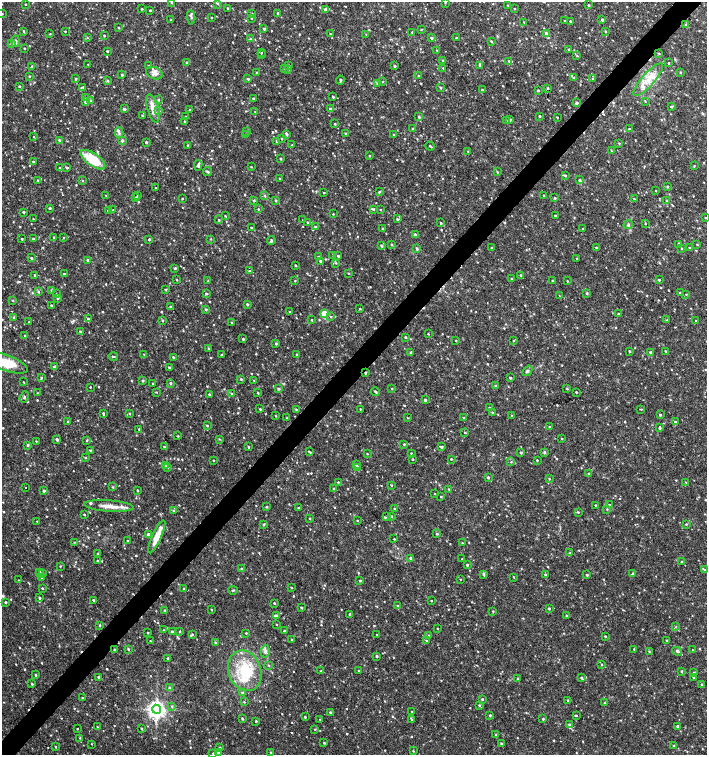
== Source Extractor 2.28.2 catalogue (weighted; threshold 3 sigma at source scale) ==
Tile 10 of 4 x 4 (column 2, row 3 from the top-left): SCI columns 1636-3044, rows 1507-3012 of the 6024 x 6030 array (HDU 1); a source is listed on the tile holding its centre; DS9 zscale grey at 2 x 2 block average (1 PNG px = mean of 2 x 2 image px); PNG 709 x 757 px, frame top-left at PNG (2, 2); each listed source drawn as its Kron ellipse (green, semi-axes under 4 px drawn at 4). Shown black and unused: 4% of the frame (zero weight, under 2 of 3 exposures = <1% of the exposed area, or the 3 px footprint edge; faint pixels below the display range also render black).
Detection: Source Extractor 2.28.2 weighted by HDU 2 'WHT'; one run over the whole footprint, this tile lists its part. Background 0.0326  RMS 0.004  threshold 0.0181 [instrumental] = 3 sigma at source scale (4.5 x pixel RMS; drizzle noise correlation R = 1.50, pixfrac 1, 0.0396/0.0396 arcsec/px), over >= 5 px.
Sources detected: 916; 7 cosmic-ray / hot-pixel residue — neither listed nor drawn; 12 inside a brighter listed object's ellipse — not listed separately; of the other 897, all 500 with FLUX_AUTO >= 0.623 (the completeness limit of this list) listed and drawn (397 fainter detections not listed), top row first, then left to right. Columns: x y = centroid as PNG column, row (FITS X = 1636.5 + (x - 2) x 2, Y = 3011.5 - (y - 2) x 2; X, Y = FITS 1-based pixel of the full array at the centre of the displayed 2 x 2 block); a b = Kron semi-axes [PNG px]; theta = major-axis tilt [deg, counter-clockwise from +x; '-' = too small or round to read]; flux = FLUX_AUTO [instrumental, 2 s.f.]
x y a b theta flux
445 2 3 2 - 0.64
171 3 2 2 - 0.64
217 3 3 3 - 1.3
25 4 2 2 - 0.72
508 5 2 2 - 0.65
588 5 3 3 - 0.93
227 8 2 2 - 0.88
142 9 3 2 - 0.81
325 9 3 2 - 5.4
515 9 2 2 - 0.66
150 10 2 2 - 0.85
278 13 2 2 - 0.98
2 14 2 2 - 0.81
252 14 3 2 - 1.2
191 17 7 3 -85 1.6
211 18 2 2 - 0.79
251 18 2 2 - 0.71
602 19 3 2 - 1.2
171 20 2 2 - 0.97
564 21 3 2 - 0.68
570 21 2 2 - 0.91
524 22 3 2 - 0.63
686 24 3 3 - 1.4
119 28 2 2 - 0.96
264 29 3 2 - 1.6
421 29 3 2 - 0.64
24 31 4 2 - 0.93
65 31 2 2 - 0.87
605 31 3 2 - 0.98
412 32 2 2 - 0.78
546 33 3 3 - 1.6
50 34 3 2 - 0.72
330 34 3 3 - 1.2
366 34 3 2 - 0.74
104 35 2 2 - 1
87 38 3 3 - 0.74
431 38 3 2 - 1.7
456 38 2 2 - 0.76
250 39 3 2 - 0.71
15 41 6 3 86 1.9
491 41 3 2 - 0.9
12 44 3 3 - 2.1
24 48 2 2 - 0.69
569 49 2 2 - 1.1
437 50 2 2 - 0.75
107 51 2 2 - 1.2
261 52 2 2 - 5.1
659 53 3 2 - 0.8
261 55 2 2 - 1.2
577 56 3 3 - 0.81
442 60 2 2 - 0.96
509 61 3 3 - 1.2
187 62 3 2 - 0.81
668 63 2 2 - 0.66
88 64 2 2 - 0.64
148 65 2 2 - 0.7
479 65 3 3 - 1.7
32 66 3 3 - 0.88
288 66 2 2 - 1.8
395 66 2 2 - 2
285 68 3 2 - 0.81
443 68 2 2 - 0.75
288 70 3 2 - 0.8
680 72 2 2 - 0.92
154 73 8 6 -22 5.1
257 73 2 2 - 1.3
122 75 2 2 - 1.5
29 76 2 2 - 0.97
418 76 3 2 - 0.82
574 77 2 2 - 1
76 79 3 3 - 1.1
248 79 3 2 - 1.3
592 79 3 3 - 0.79
340 80 4 2 - 1.4
648 80 21 6 48 14
108 81 3 3 - 1.1
383 81 3 2 - 0.65
377 84 3 3 - 1.5
19 86 2 2 - 1
83 87 4 2 - 1.2
440 88 2 2 - 1.6
548 88 2 2 - 1.2
482 90 2 2 - 0.73
538 91 3 2 - 1.1
85 97 3 3 - 1.1
333 97 2 2 - 1.2
253 98 2 2 - 1.5
90 100 3 3 - 0.95
158 100 3 3 - 0.95
645 101 3 2 - 0.65
85 102 2 2 - 0.94
577 103 3 2 - 1.6
671 106 3 2 - 1.1
153 108 14 5 -75 11
124 109 3 3 - 1.8
330 109 3 2 - 2.7
159 110 3 2 - 0.68
190 110 2 2 - 1.9
255 112 3 2 - 0.66
142 115 2 2 - 1.1
539 116 2 2 - 1.5
185 117 2 2 - 0.69
419 117 3 3 - 1.3
557 117 2 2 - 0.68
510 120 3 3 - 1.2
185 121 2 2 - 0.75
506 121 3 2 - 0.77
335 124 2 2 - 0.83
412 129 2 2 - 0.82
629 129 2 2 - 1.1
247 131 3 2 - 0.98
119 133 5 4 - 2
345 133 2 2 - 1
246 135 2 2 - 0.99
287 135 3 2 - 0.81
394 135 2 2 - 1.1
34 137 2 2 - 0.65
282 138 2 2 - 1.1
59 140 2 2 - 1.4
122 140 3 3 - 2
277 141 3 2 - 0.98
146 142 2 2 - 1.9
619 143 3 3 - 0.84
292 145 3 2 - 1
188 146 3 2 - 1.2
430 146 5 2 - 1.1
468 151 2 2 - 0.69
611 151 3 2 - 0.64
369 156 2 2 - 0.64
280 159 3 2 - 0.94
93 160 14 6 -35 31
33 162 2 2 - 1.2
198 165 5 3 - 2
694 166 3 2 - 0.9
67 167 2 2 - 1.3
251 167 2 2 - 0.69
60 168 2 2 - 1.2
207 172 4 2 - 1.6
497 172 3 2 - 0.87
565 175 3 3 - 1.1
280 179 2 2 - 0.74
38 180 3 2 - 0.81
82 180 3 2 - 0.67
579 180 2 2 - 1.1
668 187 3 3 - 1.3
156 188 2 2 - 0.63
656 191 2 2 - 0.63
379 192 3 2 - 1.2
324 193 2 2 - 0.73
106 195 2 2 - 0.8
543 195 2 2 - 0.79
138 196 2 2 - 0.88
265 196 4 2 - 0.82
135 197 3 3 - 0.62
555 198 3 2 - 1.2
182 199 2 2 - 0.9
634 199 3 2 - 0.66
254 200 4 3 - 0.91
276 200 2 2 - 1.3
667 201 3 2 - 1
50 208 4 2 - 1
258 209 2 2 - 0.81
373 209 3 2 - 1.2
113 210 2 2 - 0.74
380 210 2 2 - 0.75
108 211 2 2 - 1.2
23 212 2 2 - 1.6
333 214 2 2 - 0.75
225 216 3 2 - 0.73
555 216 3 2 - 0.79
705 217 3 2 - 0.94
33 219 2 2 - 0.97
397 219 3 3 - 0.91
219 220 2 2 - 1.1
303 220 2 2 - 0.87
307 222 2 2 - 0.66
441 223 2 2 - 1.1
645 224 3 2 - 0.62
628 225 5 3 - 1.3
315 226 2 2 - 1
251 228 2 2 - 1.1
383 229 3 2 - 0.73
583 229 3 2 - 0.62
415 235 3 3 - 2
54 237 2 2 - 1
63 237 2 2 - 0.76
22 239 2 2 - 1.2
33 239 2 2 - 1.3
149 239 2 2 - 1.4
211 239 3 2 - 0.69
271 241 4 2 - 1.5
391 244 2 2 - 1
679 244 3 2 - 1.5
697 244 2 2 - 0.77
381 245 3 2 - 1.6
417 248 3 3 - 1.2
491 248 2 2 - 0.9
596 248 2 2 - 1.3
681 248 3 2 - 0.73
690 248 3 2 - 1.1
333 255 3 3 - 1.1
338 256 2 2 - 1.6
319 257 3 2 - 0.87
31 258 3 2 - 1.5
577 259 2 2 - 0.8
87 260 3 2 - 1.4
320 261 3 2 - 2
336 263 3 2 - 0.74
295 265 2 2 - 0.95
175 268 2 2 - 1.2
249 271 3 3 - 1
348 273 3 2 - 0.68
64 274 2 2 - 1
34 275 2 2 - 0.93
521 275 3 2 - 1.1
511 279 2 2 - 1.1
177 280 2 2 - 0.68
659 280 3 2 - 1.1
208 281 2 2 - 1.1
295 281 3 2 - 0.72
552 281 3 2 - 0.87
567 281 2 2 - 0.64
165 289 2 2 - 1
51 290 3 2 - 0.76
38 292 3 3 - 1.1
207 293 3 2 - 0.88
587 293 3 2 - 1.1
680 293 2 2 - 1.2
56 294 3 2 - 0.69
686 294 2 2 - 0.65
559 296 2 2 - 1.6
57 298 3 2 - 1.2
12 300 2 2 - 0.73
247 304 3 2 - 1.2
51 305 2 2 - 1.6
170 306 3 2 - 0.8
206 309 3 3 - 1.2
360 309 3 3 - 0.74
289 312 3 3 - 0.75
324 314 3 3 - 30
618 314 2 2 - 1.3
14 317 3 2 - 0.97
330 317 3 3 - 0.96
88 319 4 3 - 1.7
312 320 2 2 - 0.83
667 320 3 3 - 0.67
162 321 3 2 - 1.2
696 321 2 2 - 0.66
29 322 2 2 - 0.98
231 322 2 2 - 0.9
80 332 4 3 - 1.2
428 334 2 2 - 0.81
24 335 3 2 - 0.72
405 337 2 2 - 1.1
243 339 2 2 - 1.5
456 340 2 2 - 0.75
513 341 3 2 - 0.71
276 343 3 2 - 1.4
208 349 3 3 - 0.92
629 351 3 2 - 1.2
666 351 3 2 - 0.77
411 352 3 2 - 1.4
650 352 2 2 - 1.2
144 354 2 2 - 0.62
296 354 3 3 - 0.83
221 355 2 2 - 1
113 357 5 2 - 0.97
173 357 4 2 - 0.82
6 363 22 8 -19 25
54 366 2 2 - 1.4
169 367 3 2 - 1.3
527 371 6 3 47 1.5
365 373 2 2 - 1.2
41 377 3 3 - 1
510 378 2 2 - 1.3
241 379 3 2 - 1.1
143 380 2 2 - 1.4
254 380 3 2 - 0.66
23 382 2 2 - 0.65
152 383 2 2 - 0.93
170 383 3 3 - 1.4
495 386 3 2 - 1.2
90 387 2 2 - 0.64
278 389 3 3 - 1.3
392 389 3 2 - 0.7
567 389 3 3 - 0.83
156 392 3 2 - 0.65
375 392 4 2 - 1.2
576 392 2 2 - 0.92
37 393 2 2 - 0.75
258 393 2 2 - 0.9
209 394 2 2 - 1.3
232 394 3 2 - 0.84
24 397 6 3 69 1.9
425 400 2 2 - 1.9
490 408 3 2 - 0.82
260 409 3 2 - 0.83
296 409 3 3 - 0.82
360 409 2 2 - 0.98
641 409 3 2 - 0.65
103 413 3 3 - 1.7
129 413 3 2 - 0.95
492 413 3 3 - 0.99
512 415 2 2 - 0.7
660 415 2 2 - 1.5
276 416 2 2 - 0.65
287 418 2 2 - 1.1
408 418 3 2 - 0.66
464 418 2 2 - 1.1
68 422 2 2 - 0.85
675 422 3 3 - 1.5
207 425 3 2 - 1
550 427 3 2 - 1.3
660 428 3 2 - 1.4
139 429 2 2 - 0.92
465 432 3 2 - 0.85
178 436 3 3 - 0.76
562 438 2 2 - 0.65
57 439 3 2 - 1.7
219 439 3 3 - 0.71
36 441 2 2 - 0.64
87 441 3 3 - 0.97
404 444 2 2 - 1.2
28 445 3 2 - 1.5
164 447 4 2 - 0.68
248 447 3 2 - 0.8
441 447 3 2 - 1.8
90 450 3 2 - 1.1
309 452 4 2 - 1
544 452 3 3 - 1.7
411 453 2 2 - 0.72
521 453 2 2 - 1.3
367 454 3 2 - 0.67
85 458 3 2 - 0.72
413 459 2 2 - 1.1
451 459 3 3 - 0.82
213 460 2 2 - 0.88
537 460 2 2 - 0.94
511 462 3 3 - 0.72
356 464 2 2 - 1.4
165 466 3 2 - 0.65
168 467 3 2 - 1.1
357 467 2 2 - 8.1
589 474 2 2 - 1.4
488 477 2 2 - 1.5
549 479 2 2 - 0.67
338 482 2 2 - 1
686 482 3 2 - 0.63
391 485 3 2 - 0.81
112 487 3 3 - 0.94
26 488 2 2 - 1.8
334 489 3 2 - 1.6
449 489 2 2 - 0.68
137 490 3 2 - 0.87
44 491 4 2 - 1.7
435 494 2 2 - 0.66
441 497 2 2 - 0.78
595 505 2 2 - 0.7
609 505 3 2 - 1.4
109 506 25 5 -5 11
267 507 2 2 - 1.1
298 508 2 2 - 0.78
394 509 2 2 - 0.76
607 509 3 3 - 0.79
174 511 3 3 - 1.2
578 512 3 3 - 0.91
84 514 2 2 - 1
391 516 2 2 - 0.69
387 517 3 2 - 1.1
310 518 3 2 - 0.77
37 521 2 2 - 0.66
358 521 3 2 - 0.7
264 524 3 3 - 0.92
686 524 3 2 - 0.97
437 534 3 3 - 1.1
148 535 3 2 - 4.7
157 537 18 4 66 12
394 539 2 2 - 0.65
127 541 2 2 - 0.75
75 542 3 2 - 0.66
462 543 2 2 - 2.3
98 553 2 2 - 0.73
570 553 3 3 - 0.97
411 558 2 2 - 2.2
462 559 2 2 - 1.8
97 561 2 2 - 1.1
682 562 3 2 - 0.92
467 565 2 2 - 1.2
60 566 2 2 - 0.75
242 569 2 2 - 1.1
705 570 3 3 - 1.2
40 572 2 2 - 1.1
43 573 2 2 - 0.62
545 574 2 2 - 1.3
633 574 4 3 - 1.6
484 575 3 3 - 1.1
587 575 2 2 - 1.4
42 577 3 2 - 0.86
514 577 3 2 - 0.67
460 579 2 2 - 0.73
19 580 2 2 - 0.97
360 581 2 2 - 1
42 588 3 2 - 0.76
292 588 2 2 - 0.85
184 589 3 2 - 0.64
233 590 4 2 - 1
39 598 3 2 - 1.3
93 600 2 2 - 1.3
431 601 2 2 - 0.85
5 602 2 2 - 1.5
274 603 2 2 - 1.1
398 606 3 2 - 1.1
301 608 2 2 - 1.3
549 608 2 2 - 1.3
165 610 2 2 - 0.66
211 610 2 2 - 0.75
493 611 2 2 - 0.81
350 614 2 2 - 1.1
276 616 4 3 - 1.7
566 616 2 2 - 0.93
277 624 2 2 - 0.66
99 625 3 2 - 1.2
676 627 3 2 - 0.68
437 629 2 2 - 0.92
164 630 2 2 - 0.63
172 631 4 3 - 0.85
180 631 3 2 - 1.1
284 631 2 2 - 1.1
148 633 2 2 - 1
246 633 3 3 - 0.8
192 634 4 3 - 1.2
377 635 2 2 - 0.85
429 635 3 2 - 0.7
605 636 2 2 - 1
292 639 2 2 - 0.63
667 640 3 2 - 0.72
150 641 2 2 - 0.78
427 641 3 2 - 0.75
215 642 3 2 - 0.74
128 649 3 2 - 1.2
634 649 3 2 - 0.68
114 650 2 2 - 1.8
692 650 2 2 - 0.63
265 651 6 4 80 2.6
649 651 3 2 - 0.67
677 651 5 3 - 1.8
377 656 2 2 - 1.9
168 658 2 2 - 1.3
269 665 3 2 - 0.69
602 665 2 2 - 0.77
245 671 21 16 -69 41
321 671 3 2 - 0.63
359 671 2 2 - 1
682 671 3 2 - 1.1
694 673 3 3 - 1
35 675 3 2 - 1.3
99 677 2 2 - 1.5
693 677 2 2 - 0.93
518 678 3 2 - 1
582 678 4 2 - 1.4
32 684 3 2 - 0.78
702 685 2 2 - 1.6
169 688 3 3 - 1.5
242 693 4 3 - 1.4
82 698 3 2 - 0.8
482 699 2 2 - 1.2
568 700 3 2 - 1.6
244 702 3 3 - 0.64
605 703 2 2 - 1.4
479 705 3 3 - 1.1
172 706 3 3 - 1
157 709 4 4 - 560
412 711 2 2 - 0.62
330 712 3 2 - 1.3
490 715 3 2 - 1
576 715 2 2 - 0.92
305 717 2 2 - 1.1
242 719 3 2 - 1.3
320 719 2 2 - 0.68
543 719 2 2 - 1.4
412 720 3 3 - 0.93
256 721 2 2 - 1.1
569 725 4 3 - 1.6
677 726 3 2 - 1.4
97 727 2 2 - 0.63
77 729 2 2 - 0.98
142 729 3 2 - 0.7
315 729 2 2 - 0.75
496 735 3 2 - 1.2
80 738 4 2 - 0.88
324 743 2 2 - 1.2
91 744 2 2 - 0.67
501 744 2 2 - 1.2
673 746 3 2 - 0.78
55 747 3 2 - 0.77
220 747 3 2 - 0.83
413 751 3 2 - 0.77
271 752 3 2 - 0.75
213 753 2 2 - 0.74
219 753 3 3 - 2.5
Overlapping masked pixels (flux is a lower limit): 2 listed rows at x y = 548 88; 365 373
Isophote crosses this tile's border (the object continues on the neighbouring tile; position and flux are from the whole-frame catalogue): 3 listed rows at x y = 2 14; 705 217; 6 363
Diffuse or blended objects may show on this block-average render without a row.